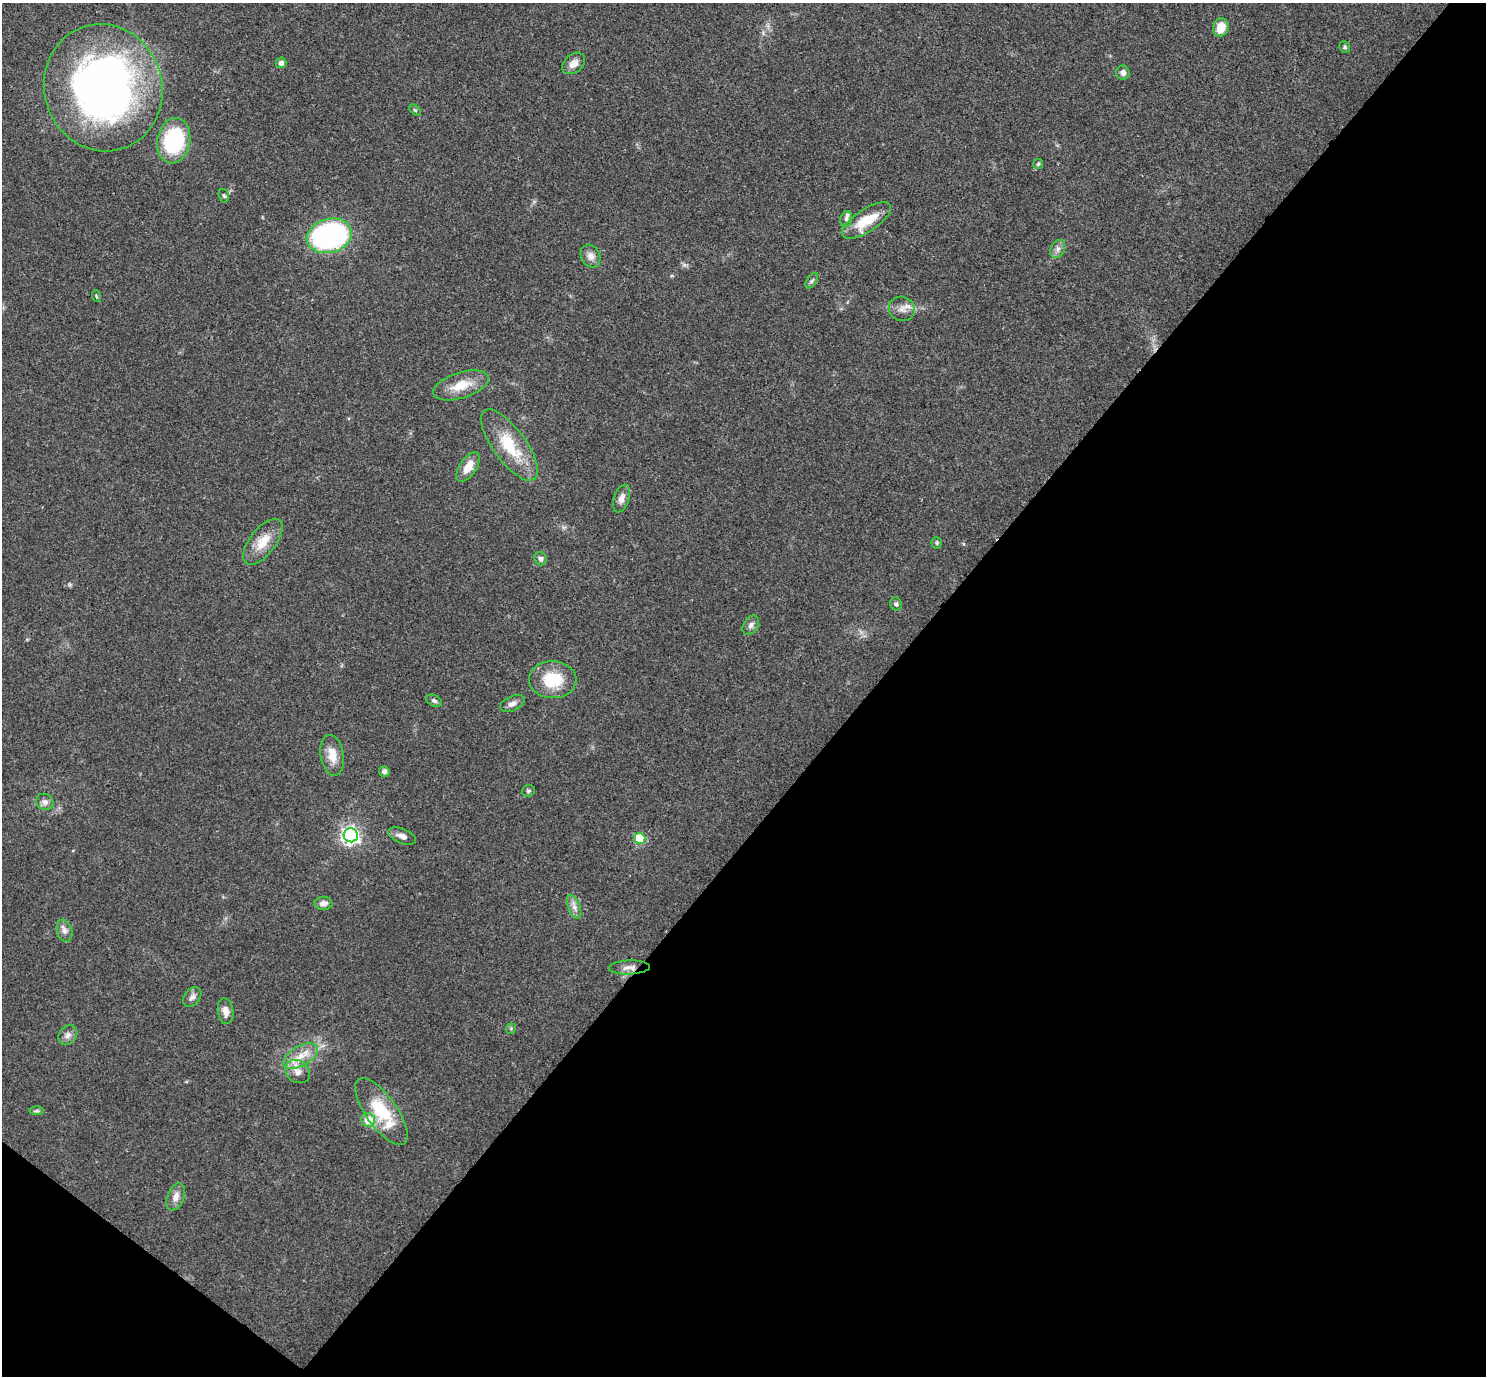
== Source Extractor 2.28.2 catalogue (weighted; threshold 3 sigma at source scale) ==
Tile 15 of 4 x 4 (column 3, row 4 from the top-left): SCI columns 2973-4456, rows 154-1527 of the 5943 x 5946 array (HDU 1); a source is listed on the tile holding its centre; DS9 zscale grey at full resolution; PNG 1488 x 1378 px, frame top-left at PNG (2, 3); each listed source drawn as its Kron ellipse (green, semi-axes under 4 px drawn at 4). Shown black and unused: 43% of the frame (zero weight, under 3 of 4 exposures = <1% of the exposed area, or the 3 px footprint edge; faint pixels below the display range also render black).
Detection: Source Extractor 2.28.2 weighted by HDU 2 'WHT'; one run over the whole footprint, this tile lists its part. Background 0.0766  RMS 0.0062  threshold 0.0279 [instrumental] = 3 sigma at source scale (4.5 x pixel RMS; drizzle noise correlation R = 1.50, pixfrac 1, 0.05/0.05 arcsec/px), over >= 5 px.
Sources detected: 52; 1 inside a brighter listed object's ellipse — not listed separately; the other 51 listed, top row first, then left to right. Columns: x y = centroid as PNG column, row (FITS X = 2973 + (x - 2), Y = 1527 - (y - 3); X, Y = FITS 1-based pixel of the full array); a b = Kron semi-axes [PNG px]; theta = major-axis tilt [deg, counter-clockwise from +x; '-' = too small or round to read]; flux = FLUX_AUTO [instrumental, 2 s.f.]
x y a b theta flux
1221 28 9 7 75 11
1345 47 6 5 - 1.1
281 63 5 5 - 2.7
574 63 13 9 40 4.7
1123 73 7 7 - 2.9
103 88 64 59 -73 350
415 110 7 4 -44 0.82
174 141 23 16 79 53
1038 164 5 5 - 0.93
224 196 7 5 -71 1.2
846 219 8 5 75 1.6
867 220 28 11 33 19
329 236 23 17 15 130
1058 249 10 7 61 2.7
590 256 12 9 -63 4.1
812 281 9 5 57 1.3
96 296 6 3 -71 0.65
902 309 13 12 - 5
461 385 29 13 18 14
509 445 42 16 -54 28
468 467 17 8 56 8.9
622 498 14 8 71 4
263 542 27 13 52 12
937 543 6 5 - 0.97
540 559 7 6 - 2.1
896 604 6 6 - 1.6
751 625 10 7 55 2.6
553 680 24 18 -1 23
434 701 8 5 -26 1.6
512 704 13 7 25 3.2
332 755 21 11 -80 9.3
384 771 5 5 - 2.4
528 791 6 5 - 1.1
45 802 9 8 - 3.1
351 835 7 7 - 240
402 836 14 7 -22 3.7
640 839 5 5 - 27
323 903 9 7 1 3.5
574 907 12 6 -68 3.2
64 931 11 7 -72 3
629 968 21 7 2 4.4
192 997 11 7 52 2.7
226 1011 13 7 -81 4.7
511 1029 5 5 - 0.89
68 1035 11 8 48 3
300 1056 19 9 30 9.9
298 1072 13 11 -34 5.9
36 1111 7 4 0 1
381 1112 39 15 -55 32
368 1120 7 7 - 12
176 1197 14 8 68 4.7
Overlapping masked pixels (flux is a lower limit): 1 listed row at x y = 629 968